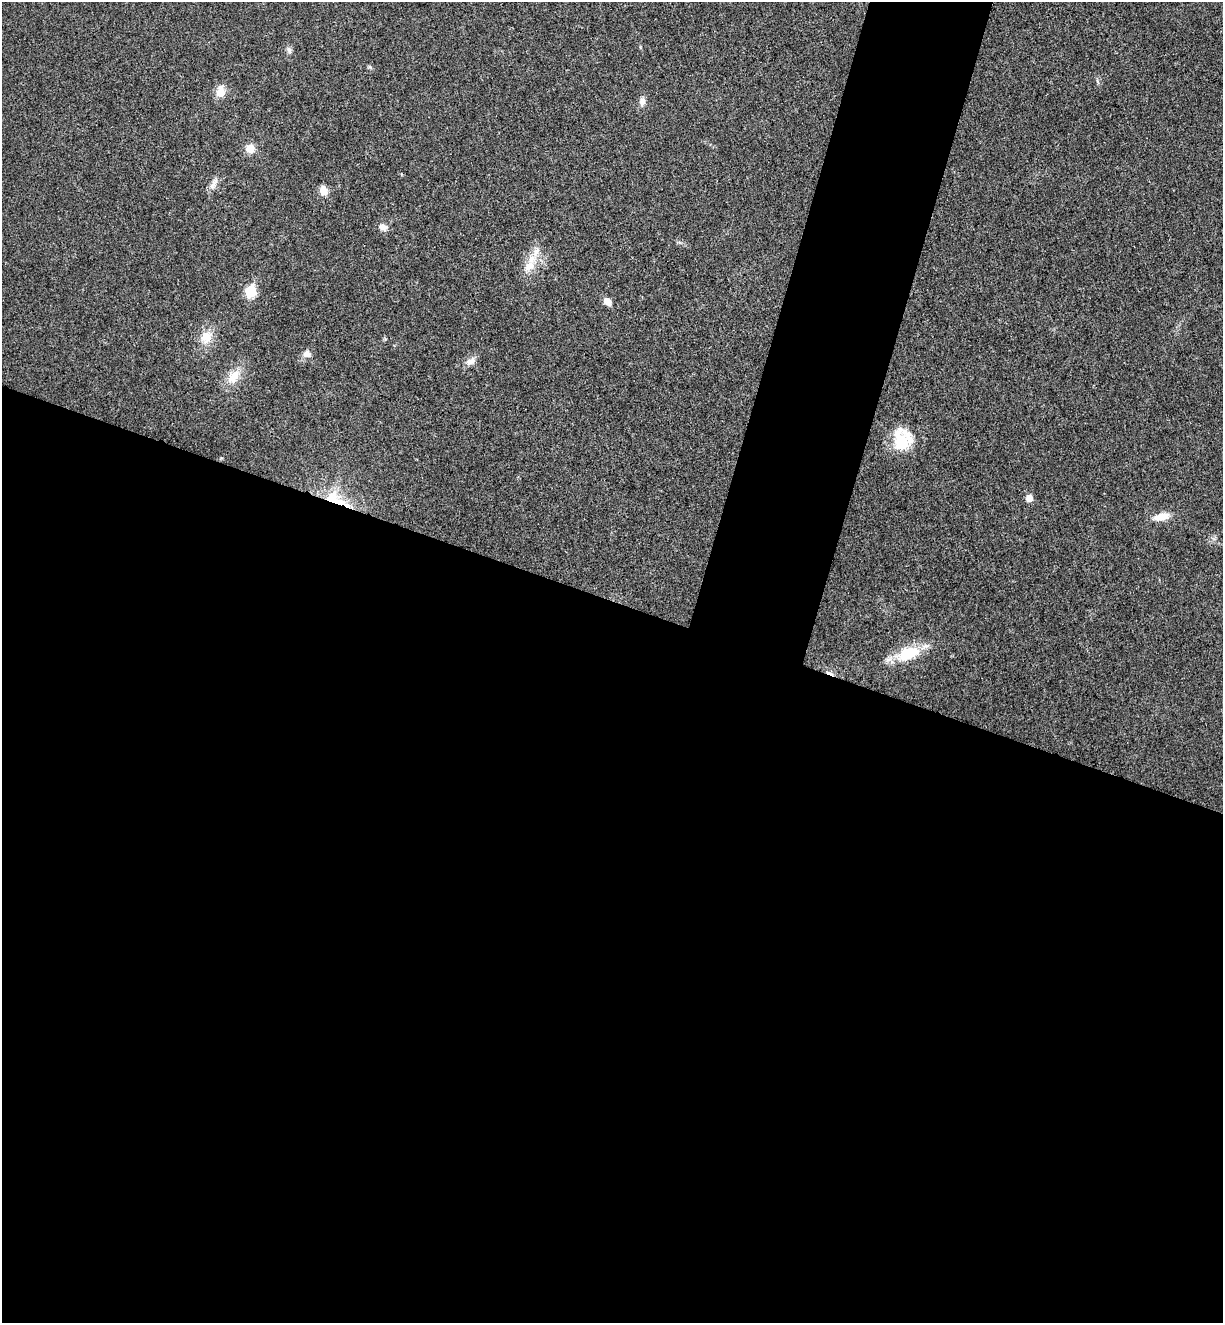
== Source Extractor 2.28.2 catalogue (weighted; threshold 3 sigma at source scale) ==
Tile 14 of 4 x 4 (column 2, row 4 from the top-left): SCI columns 1406-2626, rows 26-1346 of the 5380 x 5331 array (HDU 1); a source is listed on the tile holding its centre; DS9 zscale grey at full resolution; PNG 1225 x 1325 px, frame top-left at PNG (2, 2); no overlay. Shown black and unused: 60% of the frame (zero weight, under 3 of 4 exposures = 6% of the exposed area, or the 3 px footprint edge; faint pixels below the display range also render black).
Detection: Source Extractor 2.28.2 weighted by HDU 2 'WHT'; one run over the whole footprint, this tile lists its part. Background 0.0355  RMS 0.0053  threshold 0.0239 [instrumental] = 3 sigma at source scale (4.5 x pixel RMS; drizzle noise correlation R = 1.50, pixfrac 1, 0.05/0.05 arcsec/px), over >= 5 px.
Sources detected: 22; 1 cosmic-ray / hot-pixel residue — not listed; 2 inside a brighter listed object's ellipse — not listed separately; the other 19 listed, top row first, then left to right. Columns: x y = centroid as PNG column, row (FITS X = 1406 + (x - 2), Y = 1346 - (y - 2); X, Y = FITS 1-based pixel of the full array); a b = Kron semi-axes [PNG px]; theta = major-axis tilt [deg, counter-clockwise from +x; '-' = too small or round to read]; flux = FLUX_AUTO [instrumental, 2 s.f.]
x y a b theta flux
289 50 10 5 -74 1.5
220 92 12 10 78 5.4
642 101 9 7 81 2.7
250 148 9 9 - 5.1
213 184 20 5 54 2.7
323 191 12 9 -84 4.2
383 227 10 8 -16 3
529 266 16 11 44 6.3
250 291 6 6 - 29
607 301 9 7 -53 3.4
206 337 15 13 -72 6.8
307 354 9 9 - 2.9
470 361 14 8 17 2.9
233 377 20 12 54 8.4
901 442 31 19 -83 17
1029 498 5 5 - 5.4
332 499 22 19 65 16
1161 517 21 8 13 6
908 653 30 16 23 17
Overlapping masked pixels (flux is a lower limit): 1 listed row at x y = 332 499
Unlisted compact peaks at least as high as the median listed source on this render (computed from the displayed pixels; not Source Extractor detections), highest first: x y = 370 67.